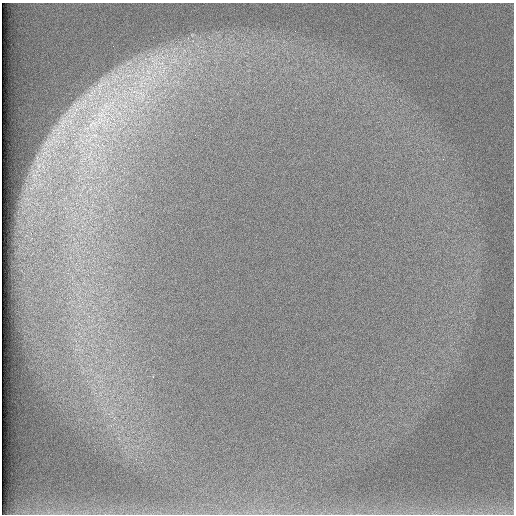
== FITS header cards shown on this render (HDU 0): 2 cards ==
NAXIS1  =                  512 /
NAXIS2  =                  512 /

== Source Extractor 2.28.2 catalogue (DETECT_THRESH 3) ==
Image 512 x 512 px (HDU 0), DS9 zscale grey, 1 PNG px = 1 image px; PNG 516 x 516 px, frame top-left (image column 1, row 512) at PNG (2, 3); no overlay
Background 96.8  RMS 2.8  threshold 8.46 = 3 sigma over >= 5 px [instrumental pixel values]
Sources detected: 9; all 9 listed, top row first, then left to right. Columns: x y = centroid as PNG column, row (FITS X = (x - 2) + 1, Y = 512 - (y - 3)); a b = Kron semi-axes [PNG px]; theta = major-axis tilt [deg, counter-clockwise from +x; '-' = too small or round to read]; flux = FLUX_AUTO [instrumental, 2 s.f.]
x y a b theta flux
155 62 36 19 86 11000
100 85 20 10 39 3500
115 89 8 5 -34 710
141 94 19 9 -57 3300
107 106 23 15 7 7300
75 108 18 5 -64 1200
73 114 17 5 49 2000
63 123 20 9 76 3000
93 124 20 15 31 5600